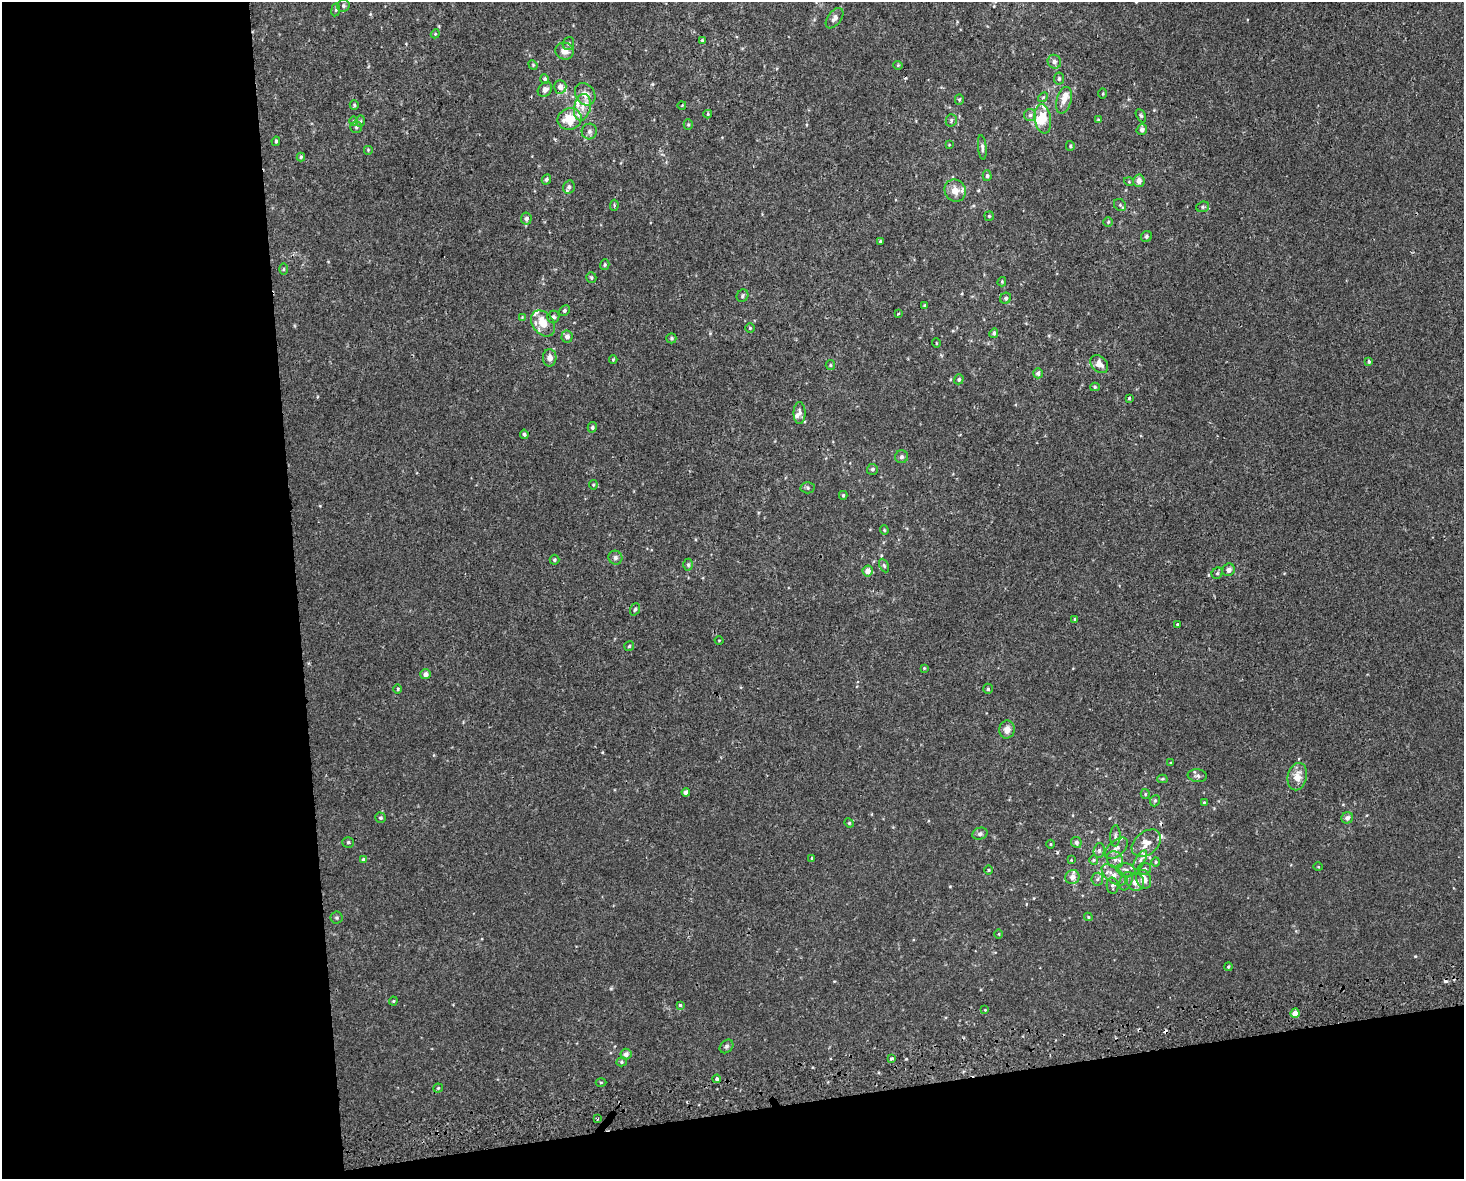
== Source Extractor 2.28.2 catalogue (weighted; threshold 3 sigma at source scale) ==
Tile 10 of 3 x 4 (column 1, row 4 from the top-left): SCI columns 22-1483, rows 42-1218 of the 4470 x 4790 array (HDU 1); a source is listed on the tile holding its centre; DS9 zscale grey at full resolution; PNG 1466 x 1181 px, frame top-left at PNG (2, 2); each listed source drawn as its Kron ellipse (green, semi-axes under 4 px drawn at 4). Shown black and unused: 26% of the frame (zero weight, under 2 of 3 exposures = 2% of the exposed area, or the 3 px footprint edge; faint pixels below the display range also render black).
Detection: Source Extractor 2.28.2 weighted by HDU 2 'WHT'; one run over the whole footprint, this tile lists its part. Background 3.92e-04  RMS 0.0028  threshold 0.0127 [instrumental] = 3 sigma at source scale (4.5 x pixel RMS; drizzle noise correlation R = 1.50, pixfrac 1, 0.0396/0.0396 arcsec/px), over >= 5 px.
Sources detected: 179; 6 cosmic-ray / hot-pixel residue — neither listed nor drawn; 13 inside a brighter listed object's ellipse — not listed separately; the other 160 listed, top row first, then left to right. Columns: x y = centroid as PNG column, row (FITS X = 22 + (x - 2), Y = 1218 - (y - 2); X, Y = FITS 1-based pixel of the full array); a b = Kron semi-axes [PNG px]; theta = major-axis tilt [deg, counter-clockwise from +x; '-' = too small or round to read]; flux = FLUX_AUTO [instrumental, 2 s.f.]
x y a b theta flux
343 6 6 6 - 0.62
336 10 6 3 82 0.39
835 18 12 6 53 1.3
435 34 4 3 - 0.25
702 40 3 3 - 0.31
568 43 6 5 - 0.52
565 51 9 8 - 2.1
1054 62 7 6 - 0.83
533 65 5 4 - 0.27
898 65 4 4 - 0.3
545 79 5 4 - 0.55
1059 79 6 5 - 0.54
560 87 7 6 - 1.6
545 89 8 6 48 1.2
585 94 12 9 -56 2.4
1103 94 5 3 - 0.27
1043 97 5 4 - 0.36
959 100 5 4 - 0.39
1064 100 14 7 75 2
354 105 4 4 - 0.39
682 105 4 2 - 0.26
582 107 13 8 78 2.6
708 114 4 4 - 0.28
1030 115 6 6 - 0.65
1141 116 7 4 -62 0.51
570 119 12 10 22 6.4
1043 119 14 8 -81 4.7
951 120 6 5 - 0.6
1098 120 4 4 - 0.28
353 121 5 3 - 0.3
360 121 6 4 88 0.38
688 125 5 4 - 0.31
356 127 6 5 - 0.57
1142 130 5 5 - 1.2
589 132 8 7 - 0.91
276 141 4 3 - 0.41
949 145 3 2 - 0.16
1070 146 5 4 - 0.36
982 147 12 4 -84 0.94
368 150 5 5 - 0.34
301 157 4 4 - 0.38
987 176 5 4 - 0.56
546 179 5 4 - 0.65
1139 181 6 5 - 1.6
1129 182 5 3 - 0.23
569 187 7 6 - 0.91
955 191 11 10 - 2.8
614 205 5 4 - 0.38
1120 205 6 5 - 0.55
1203 207 6 5 - 0.49
989 216 4 4 - 0.38
526 218 6 5 - 0.98
1108 222 5 5 - 0.39
1146 236 6 5 - 0.67
880 241 4 4 - 0.33
605 265 5 4 - 0.42
284 269 5 3 - 0.34
591 278 5 5 - 0.43
1002 282 5 3 - 0.32
742 296 6 5 - 0.52
1006 298 6 5 - 0.53
924 306 3 3 - 0.39
564 310 6 4 46 0.56
898 314 3 3 - 1.5
522 317 3 3 - 0.21
553 317 6 6 - 0.71
543 323 14 10 -54 4.1
750 328 5 4 - 0.35
994 333 5 4 - 0.63
567 337 6 5 - 1.4
671 338 5 5 - 0.52
936 343 5 3 - 0.19
550 358 8 6 88 1.7
613 359 4 3 - 0.29
1369 361 4 3 - 1.1
1099 364 10 7 -47 2.1
830 365 5 4 - 0.35
1038 373 5 4 - 1
959 379 5 4 - 0.51
1095 387 5 4 - 0.35
1129 398 4 4 - 0.33
800 413 11 6 89 1
592 427 5 4 - 0.71
524 434 5 4 - 0.65
901 457 6 6 - 0.74
872 469 5 5 - 0.53
593 485 4 4 - 0.34
808 488 7 5 -2 0.56
843 495 4 3 - 0.38
884 530 4 4 - 0.29
615 558 7 6 - 0.83
554 560 5 5 - 0.46
688 565 6 4 -89 0.52
884 565 7 4 -63 0.45
1229 570 6 6 - 1.3
868 571 5 5 - 2.1
1217 573 6 5 - 0.55
635 609 6 4 69 0.5
1075 619 4 3 - 0.28
1177 625 3 3 - 0.45
719 640 4 3 - 0.21
629 646 5 4 - 0.41
924 668 4 4 - 0.24
426 674 5 5 - 1.3
398 689 5 3 - 0.32
988 689 5 4 - 0.42
1007 729 9 7 85 1.8
1171 763 4 3 - 0.27
1197 776 9 6 -6 0.89
1297 777 14 9 77 3.3
1162 779 5 4 - 0.34
686 792 4 4 - 1.2
1145 794 5 4 - 0.37
1155 801 6 4 67 0.49
1204 802 4 3 - 0.26
381 818 5 5 - 0.5
1347 818 6 5 - 1.1
849 823 5 4 - 0.34
980 834 8 6 20 0.81
1115 836 11 5 88 0.83
348 842 6 5 - 0.53
1076 842 5 5 - 0.78
1146 843 16 11 40 3.2
1051 844 4 3 - 0.21
1116 848 13 7 41 1.7
1099 850 7 5 87 0.68
812 858 3 3 - 0.35
364 860 4 3 - 0.81
1071 860 3 3 - 0.19
1094 860 5 4 - 0.33
1115 860 9 7 -57 1.5
1140 860 11 4 60 0.75
1156 862 4 4 - 0.33
1318 867 4 3 - 0.24
1144 869 6 6 - 0.79
989 870 5 3 - 0.25
1126 870 10 6 -13 1.3
1114 875 14 7 -38 2.4
1072 877 7 7 - 1.9
1097 879 6 6 - 0.58
1144 879 10 7 -71 2.3
1126 881 9 6 67 1.2
1136 882 9 8 - 1.9
1113 886 8 5 -80 0.71
1088 917 4 3 - 0.3
337 918 6 6 - 0.54
999 934 5 3 - 0.27
1228 967 4 3 - 0.32
393 1001 4 4 - 0.27
680 1005 4 4 - 0.37
985 1010 3 3 - 0.18
1295 1013 4 4 - 2.1
726 1046 7 6 - 0.64
626 1054 5 5 - 1
892 1058 3 3 - 0.57
622 1062 5 4 - 0.41
717 1079 4 4 - 1.4
601 1082 5 3 - 0.28
438 1088 4 4 - 0.32
598 1119 4 2 - 0.27